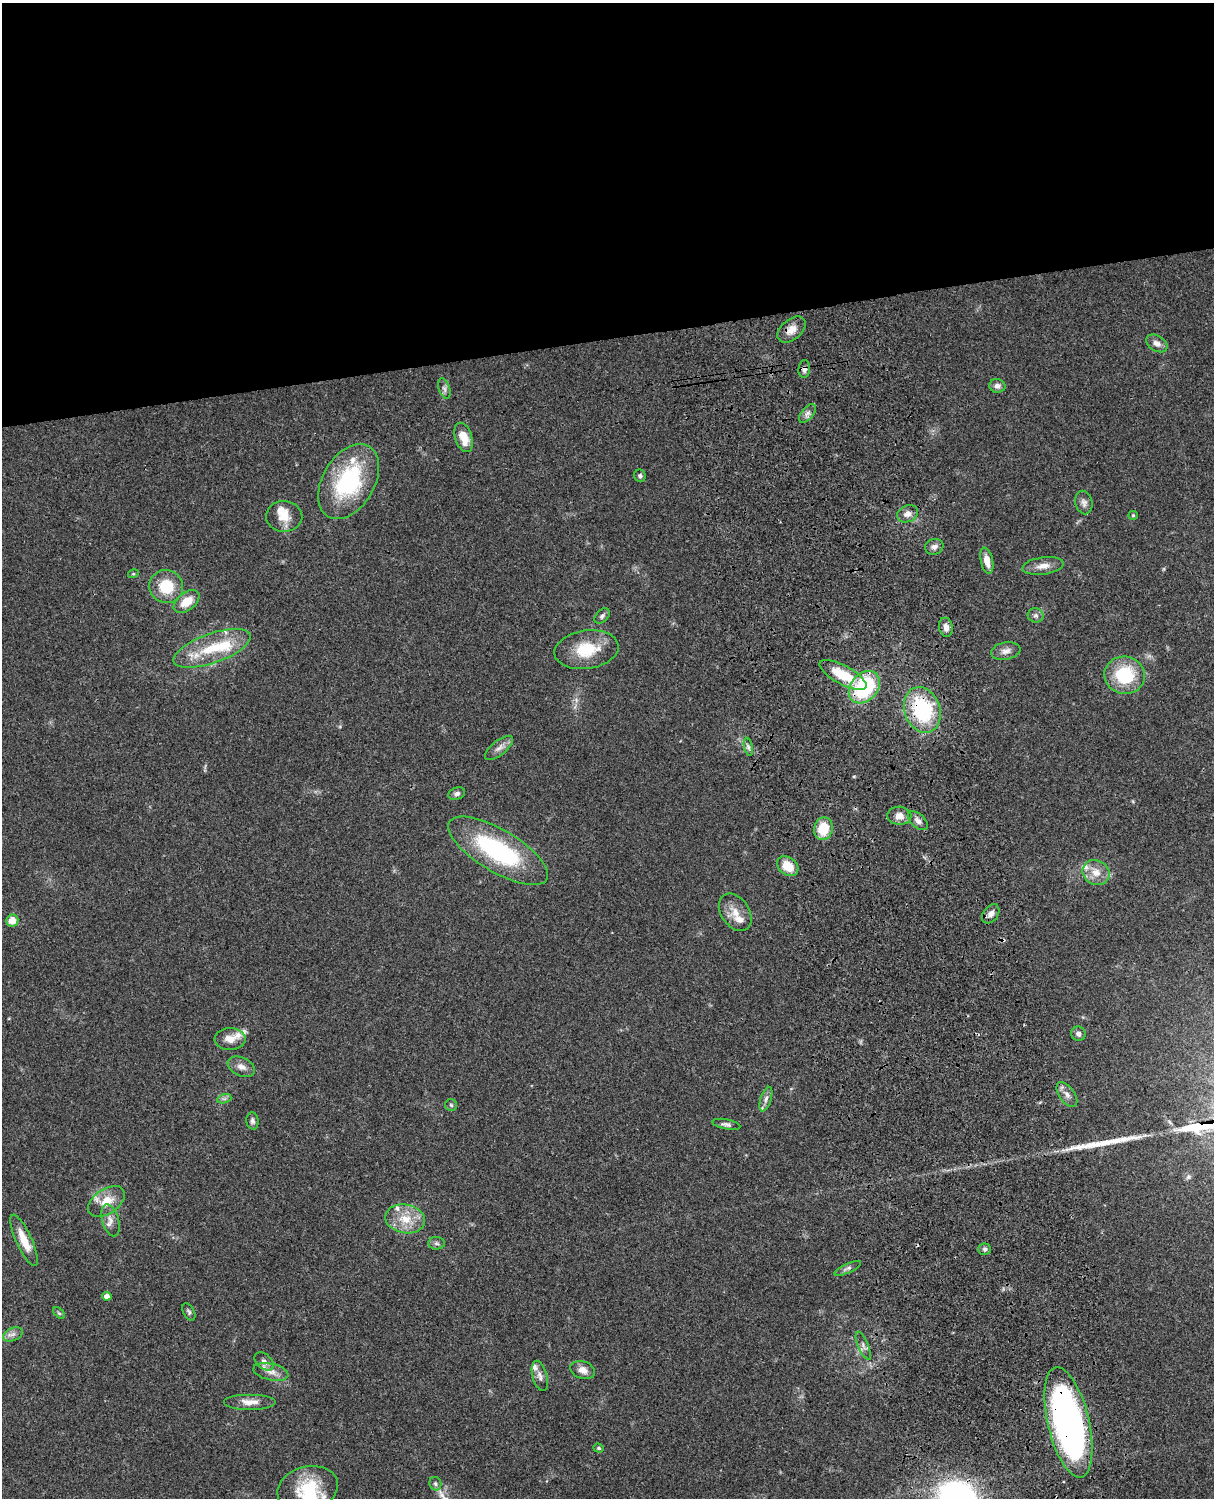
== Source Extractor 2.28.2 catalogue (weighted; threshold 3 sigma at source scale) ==
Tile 2 of 4 x 3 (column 2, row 1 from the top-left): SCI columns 1333-2544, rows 3268-4763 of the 5087 x 4926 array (HDU 1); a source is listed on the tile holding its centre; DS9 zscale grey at full resolution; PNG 1216 x 1500 px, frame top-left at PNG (2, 3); each listed source drawn as its Kron ellipse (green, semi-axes under 4 px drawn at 4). Shown black and unused: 23% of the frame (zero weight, under 3 of 4 exposures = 6% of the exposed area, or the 3 px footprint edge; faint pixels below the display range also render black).
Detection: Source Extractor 2.28.2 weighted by HDU 2 'WHT'; one run over the whole footprint, this tile lists its part. Background 0.0806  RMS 0.0058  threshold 0.0262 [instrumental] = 3 sigma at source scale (4.5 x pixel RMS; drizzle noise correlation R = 1.50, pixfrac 1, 0.05/0.05 arcsec/px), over >= 5 px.
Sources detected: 84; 1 inside a brighter object's white glare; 1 long thin detection or spike segment (spike, bleed or trail) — neither listed nor drawn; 11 inside a brighter listed object's ellipse — not listed separately; the other 71 listed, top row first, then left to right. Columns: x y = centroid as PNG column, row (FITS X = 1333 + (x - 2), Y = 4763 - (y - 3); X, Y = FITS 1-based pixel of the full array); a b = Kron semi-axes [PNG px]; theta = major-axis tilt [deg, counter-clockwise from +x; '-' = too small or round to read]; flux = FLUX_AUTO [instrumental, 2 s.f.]
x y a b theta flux
791 330 16 10 40 5.4
1157 343 11 7 -33 3.4
804 369 9 6 84 2.1
997 386 8 7 - 2.7
444 389 11 5 -72 1.9
807 413 11 6 49 2.3
464 437 15 8 -72 9.9
640 476 6 6 - 1.3
349 481 41 26 59 58
1084 503 12 8 -77 2.7
907 514 11 8 22 3.5
1133 515 5 4 - 0.68
284 516 18 15 -2 8.4
934 547 9 8 - 2.5
987 561 13 6 -78 5.5
1043 566 21 8 8 5.2
133 574 5 3 - 0.57
166 587 17 16 - 18
187 602 15 9 38 8.9
1036 615 8 7 - 1.9
602 616 9 6 46 1.6
946 627 10 7 -77 3.3
212 648 41 15 19 24
586 650 32 19 8 21
1006 651 15 8 10 3.8
843 675 26 9 -28 18
1125 675 20 18 -12 30
864 687 18 13 48 51
922 710 23 17 -70 53
748 747 9 4 -77 1.3
499 748 17 7 39 3.5
457 794 8 6 20 1.8
899 816 12 9 -4 4.8
918 821 12 7 -42 2.7
823 829 11 9 79 16
498 851 56 21 -31 71
788 866 12 8 -38 11
1096 872 14 12 -30 7
735 912 20 14 -56 8.2
991 914 11 7 52 3.3
12 920 6 6 - 7.3
1078 1034 7 7 - 2
230 1039 15 11 0 6.4
241 1067 14 9 -24 4
1067 1094 14 7 -54 3.4
224 1099 7 4 18 1.3
766 1099 13 5 72 2.3
451 1105 6 6 - 1.1
252 1121 8 6 -84 1.7
726 1124 14 5 -10 1.9
106 1201 20 12 34 10
405 1219 20 14 -10 12
110 1220 16 8 -74 4.1
24 1240 28 8 -65 10
436 1243 8 6 -2 1.6
985 1249 6 5 - 1.3
848 1268 14 4 24 1.8
107 1296 5 4 - 3.3
189 1312 9 5 -61 1.3
59 1313 7 4 -44 0.9
13 1334 10 6 24 2.5
863 1346 15 5 -68 2.5
264 1361 11 7 -40 2.3
583 1370 12 8 -19 4.2
271 1372 18 8 -12 4.7
540 1376 15 7 -74 3
250 1402 26 8 0 6.1
1068 1422 56 20 -77 270
599 1448 5 4 - 0.81
435 1484 7 6 - 1.3
308 1489 30 22 15 27
Overlapping masked pixels (flux is a lower limit): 5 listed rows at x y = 804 369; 864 687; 922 710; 788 866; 1068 1422